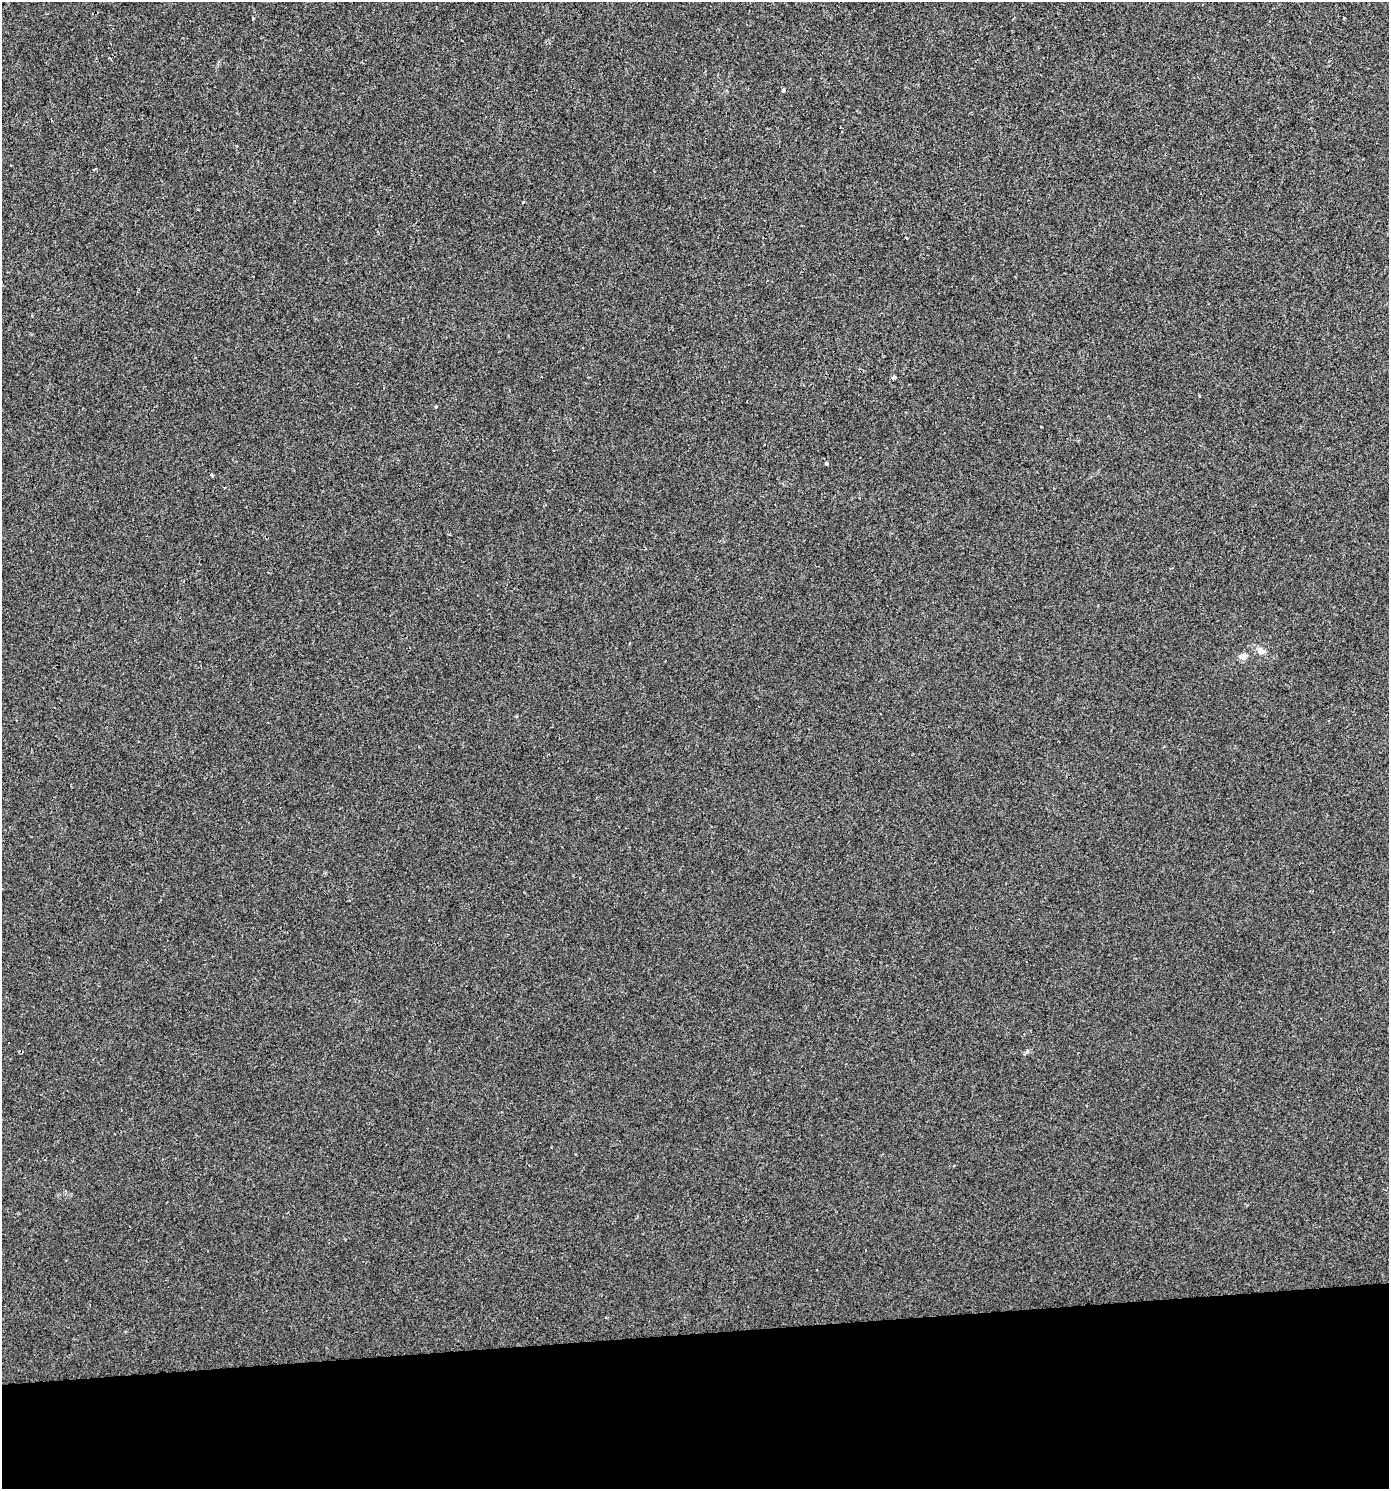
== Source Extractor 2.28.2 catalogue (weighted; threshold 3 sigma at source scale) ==
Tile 8 of 3 x 3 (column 2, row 3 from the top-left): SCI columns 1430-2816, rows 1-1487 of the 4206 x 4461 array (HDU 1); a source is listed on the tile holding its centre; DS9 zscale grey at full resolution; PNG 1391 x 1491 px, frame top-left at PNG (2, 2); no overlay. Shown black and unused: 10% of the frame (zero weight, under 2 of 3 exposures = <1% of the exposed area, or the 3 px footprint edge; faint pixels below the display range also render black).
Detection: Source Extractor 2.28.2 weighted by HDU 2 'WHT'; one run over the whole footprint, this tile lists its part. Background 0.00186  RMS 0.0044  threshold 0.0199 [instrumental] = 3 sigma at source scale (4.5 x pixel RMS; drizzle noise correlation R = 1.50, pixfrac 1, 0.0396/0.0396 arcsec/px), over >= 5 px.
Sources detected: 11; all 11 listed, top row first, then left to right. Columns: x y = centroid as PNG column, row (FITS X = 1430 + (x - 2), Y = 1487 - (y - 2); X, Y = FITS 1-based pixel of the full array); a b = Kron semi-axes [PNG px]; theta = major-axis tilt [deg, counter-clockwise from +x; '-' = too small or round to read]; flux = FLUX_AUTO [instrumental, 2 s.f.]
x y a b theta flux
1344 18 3 3 - 0.57
783 90 4 3 - 1.9
523 202 4 2 - 0.4
894 378 5 4 - 1.4
1199 395 3 3 - 0.94
436 407 4 3 - 0.38
1041 427 2 2 - 0.33
826 463 3 3 - 2.3
212 475 4 3 - 2.2
1261 651 12 9 -26 2.4
1243 656 13 7 21 2